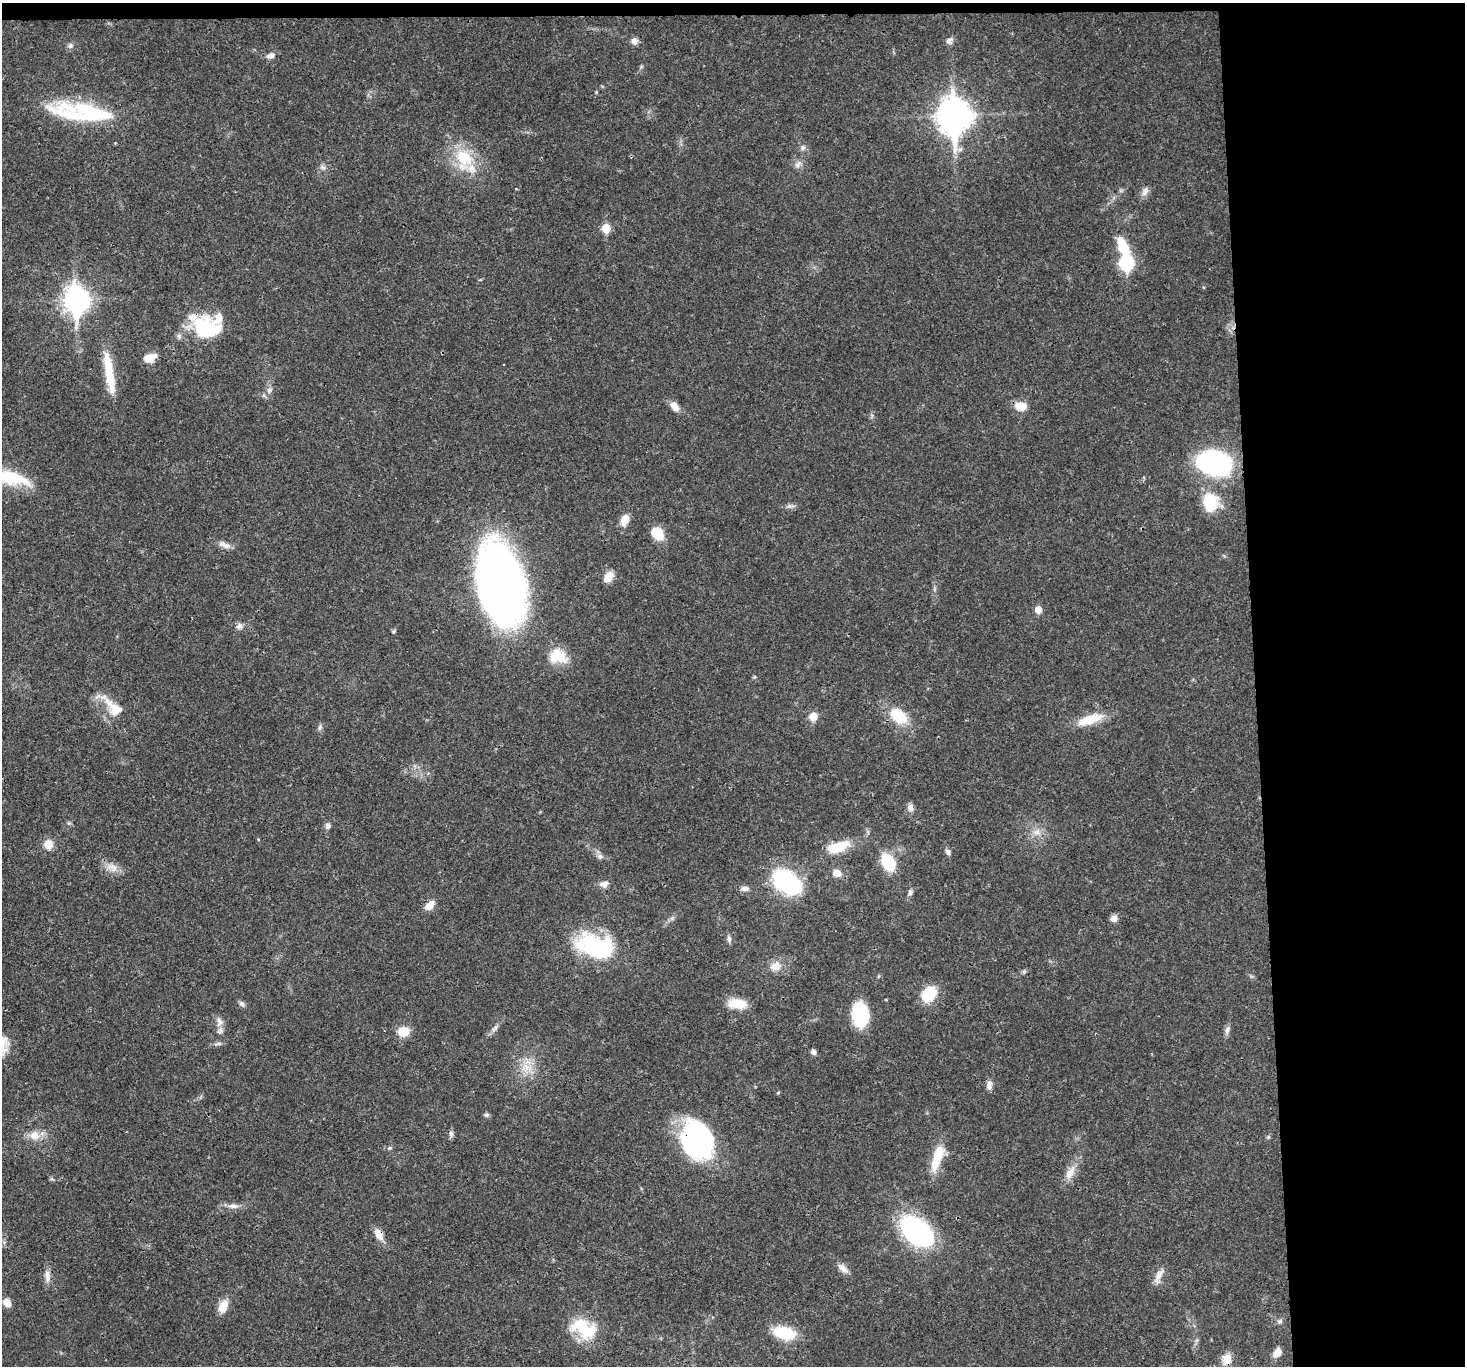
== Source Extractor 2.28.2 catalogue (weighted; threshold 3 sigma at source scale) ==
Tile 3 of 3 x 3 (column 3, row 1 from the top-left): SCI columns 2928-4390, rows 2876-4239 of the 4390 x 4366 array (HDU 1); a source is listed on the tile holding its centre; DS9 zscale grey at full resolution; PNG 1467 x 1368 px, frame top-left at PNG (2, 3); no overlay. Shown black and unused: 15% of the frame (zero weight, under 3 of 4 exposures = <1% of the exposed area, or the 3 px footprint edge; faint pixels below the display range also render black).
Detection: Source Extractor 2.28.2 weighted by HDU 2 'WHT'; one run over the whole footprint, this tile lists its part. Background 0.0299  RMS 0.0024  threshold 0.0107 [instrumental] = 3 sigma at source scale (4.5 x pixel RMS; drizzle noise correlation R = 1.50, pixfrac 1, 0.05/0.05 arcsec/px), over >= 5 px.
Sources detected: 98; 2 inside a brighter object's white glare — not listed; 4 inside a brighter listed object's ellipse — not listed separately; the other 92 listed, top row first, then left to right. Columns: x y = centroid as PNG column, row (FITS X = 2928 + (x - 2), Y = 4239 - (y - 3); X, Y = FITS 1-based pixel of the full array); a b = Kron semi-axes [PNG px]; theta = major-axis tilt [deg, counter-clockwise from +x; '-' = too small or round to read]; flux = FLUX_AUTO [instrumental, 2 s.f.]
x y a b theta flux
634 41 9 7 -68 1.1
949 41 10 8 49 0.98
70 46 8 7 - 0.71
271 56 10 6 13 1.3
596 92 4 4 - 0.24
92 113 90 18 -12 20
954 116 14 11 -89 350
803 148 8 6 22 0.64
464 158 27 20 -44 10
798 164 11 7 49 1.1
323 167 7 4 -19 0.54
1145 191 14 7 64 1.2
606 228 6 5 - 7.5
1126 261 19 7 -78 35
76 300 11 9 -88 200
200 326 35 24 -78 12
150 358 12 8 23 3.1
109 373 52 9 -81 7.6
269 390 8 7 - 0.84
674 406 13 8 -51 1.9
1021 406 13 10 -3 3.3
1214 463 32 22 -14 37
9 478 46 14 -11 13
1210 502 24 18 -77 8.5
790 506 11 5 5 0.82
625 520 11 8 71 3
657 533 14 10 -48 5.5
225 545 17 7 -21 1.6
608 577 15 9 49 2.3
500 584 71 36 -78 180
1038 609 5 5 - 3.5
239 626 8 8 - 0.91
558 656 24 18 -12 5.6
116 710 17 15 -10 3.9
813 716 6 6 - 4.2
898 716 21 13 -38 7.9
1090 719 34 11 17 5.8
320 727 7 6 - 0.55
910 807 10 8 -84 1.2
328 826 8 7 - 0.78
1037 832 10 7 15 1.3
48 844 10 9 - 2.8
838 847 29 12 19 6.7
948 852 8 6 -71 0.75
600 856 8 7 - 0.81
888 862 15 10 -63 11
111 867 12 9 3 1.9
837 873 10 8 -24 2.1
785 879 25 20 -56 25
604 884 11 8 1 1.4
745 889 12 6 2 1
910 892 10 6 68 0.74
429 906 13 8 46 2.1
1114 918 8 8 - 1.4
729 939 10 5 -85 0.71
595 946 42 24 -16 24
776 966 17 12 18 2.7
1024 972 6 5 - 0.41
929 994 19 14 50 7
242 1004 8 7 - 0.65
737 1004 22 11 -5 4.4
860 1014 17 12 -83 18
219 1022 14 8 90 1.6
495 1029 12 4 45 0.87
1227 1030 13 5 76 0.89
403 1031 12 10 2 3.9
217 1044 11 4 15 0.65
2 1046 28 13 80 4.7
813 1052 7 5 -48 0.77
527 1067 16 11 -32 3.5
989 1085 12 7 87 1.2
778 1093 5 4 - 0.26
486 1115 7 5 21 0.52
451 1134 8 6 -88 0.72
34 1135 13 11 -26 2.6
698 1141 35 28 -70 46
390 1148 6 5 - 0.4
937 1157 34 10 70 6.6
1070 1173 21 10 59 2.8
233 1206 15 6 -3 1.4
917 1231 26 16 -40 54
379 1234 15 9 -61 2.3
843 1269 17 7 -40 1.5
47 1276 17 7 -86 1.5
1158 1276 22 8 70 2.1
7 1303 9 7 -46 2.3
223 1306 15 9 68 3.2
1280 1321 8 6 32 0.59
584 1328 33 20 -31 10
784 1333 22 12 -14 10
1277 1352 11 7 59 2
1227 1359 16 12 60 2.9
Overlapping masked pixels (flux is a lower limit): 5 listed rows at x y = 954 116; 109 373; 698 1141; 379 1234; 1227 1359
Isophote crosses this tile's border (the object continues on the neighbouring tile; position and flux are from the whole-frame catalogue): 2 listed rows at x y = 9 478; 2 1046